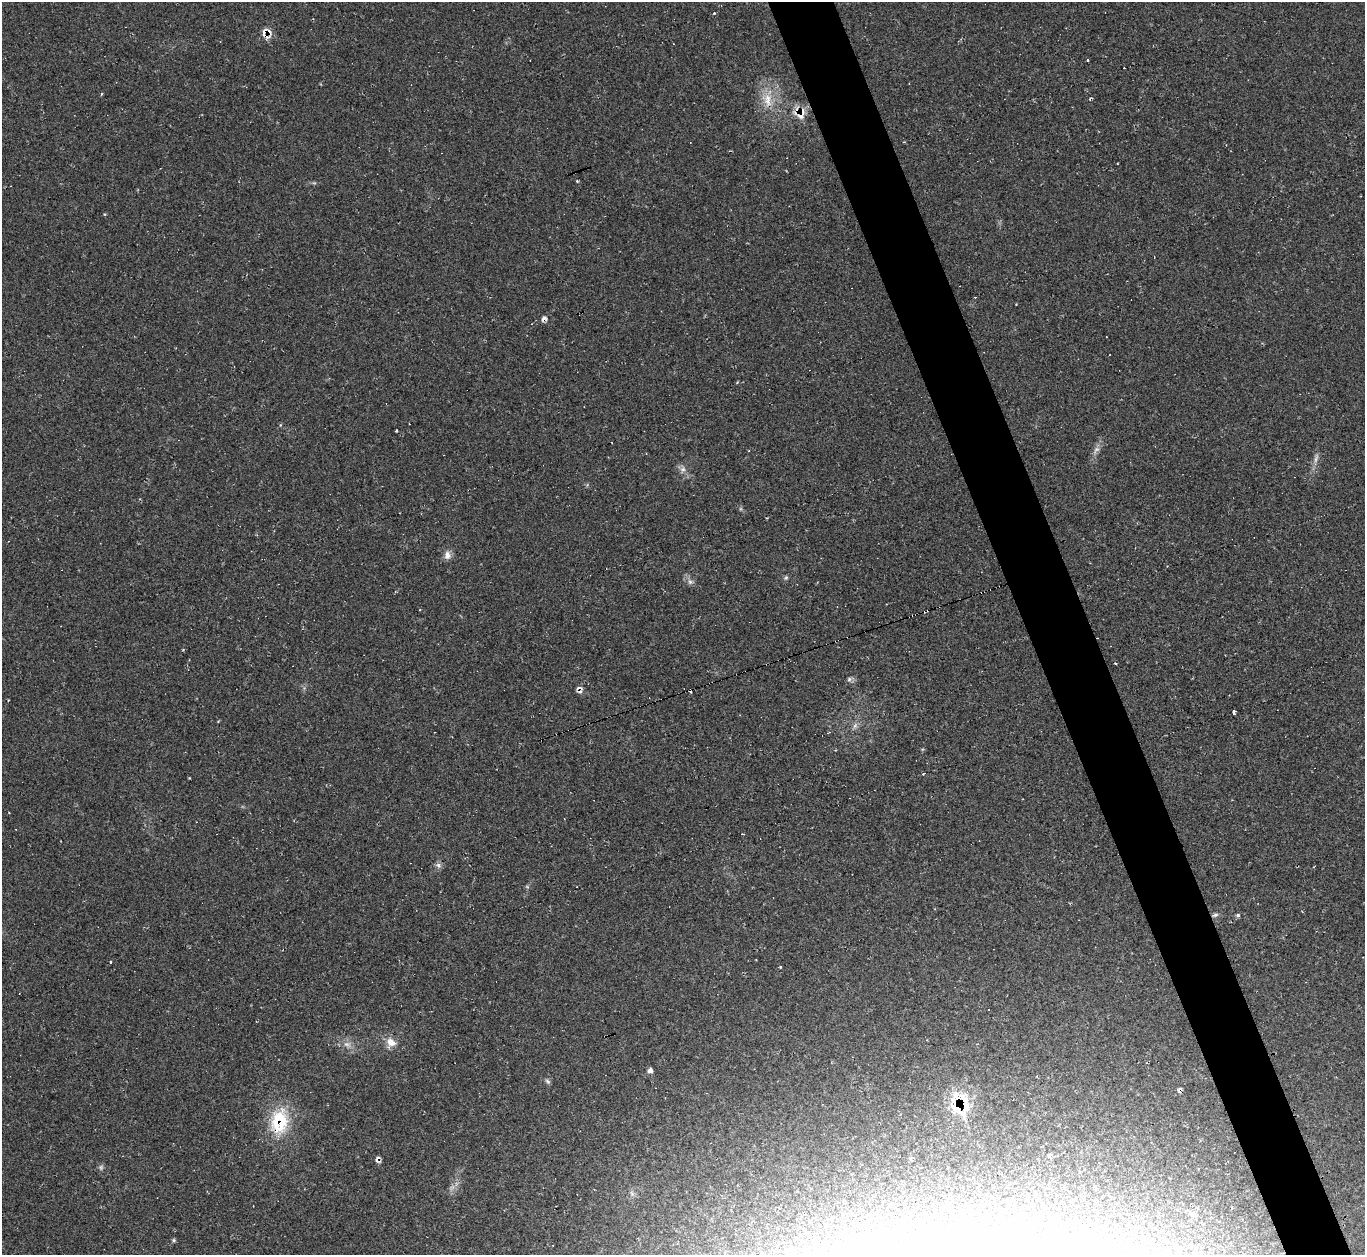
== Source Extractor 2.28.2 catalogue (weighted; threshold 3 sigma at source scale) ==
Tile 6 of 4 x 4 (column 2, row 2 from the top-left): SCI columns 1365-2727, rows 2782-4034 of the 5463 x 5446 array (HDU 1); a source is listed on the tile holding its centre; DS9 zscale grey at full resolution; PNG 1367 x 1257 px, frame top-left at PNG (2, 2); no overlay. Shown black and unused: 5% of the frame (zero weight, under 2 of 3 exposures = <1% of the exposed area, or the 3 px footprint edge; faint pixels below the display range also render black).
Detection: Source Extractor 2.28.2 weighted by HDU 2 'WHT'; one run over the whole footprint, this tile lists its part. Background 0.0604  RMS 0.0071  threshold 0.0319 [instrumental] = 3 sigma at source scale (4.5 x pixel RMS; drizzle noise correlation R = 1.50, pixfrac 1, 0.05/0.05 arcsec/px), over >= 5 px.
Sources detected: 47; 1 inside a brighter object's white glare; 9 cosmic-ray / hot-pixel residue — not listed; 2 inside a brighter listed object's ellipse — not listed separately; the other 35 listed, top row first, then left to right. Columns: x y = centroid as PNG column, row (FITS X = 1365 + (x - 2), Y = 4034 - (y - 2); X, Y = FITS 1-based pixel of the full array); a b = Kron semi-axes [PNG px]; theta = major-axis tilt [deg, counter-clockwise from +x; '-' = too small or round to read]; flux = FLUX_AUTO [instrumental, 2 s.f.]
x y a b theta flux
714 13 3 3 - 1.3
264 32 14 5 79 3.4
1088 60 3 3 - 2.4
768 100 21 10 -85 11
798 115 22 9 -37 7.3
544 319 9 5 47 2.3
1096 449 7 6 - 2
1316 459 14 4 68 2.8
683 469 8 6 -20 2.7
447 555 11 9 89 4.2
786 577 6 5 - 1.1
690 582 7 6 - 2.2
1115 663 3 3 - 0.63
849 679 7 5 46 1.5
1234 711 4 3 - 4.4
923 774 3 3 - 0.9
438 865 6 6 - 2.1
1215 915 9 4 18 1.6
1238 915 5 5 - 1.1
111 962 3 3 - 1.2
781 967 3 2 - 0.82
391 1042 13 12 - 6.6
347 1044 9 6 -19 2.9
650 1070 5 5 - 2.4
548 1081 8 5 -41 1.4
1179 1090 8 5 69 1.6
957 1106 32 13 -54 23
279 1121 33 22 82 36
1049 1156 6 4 77 1.5
377 1159 9 6 -86 2.1
101 1167 8 4 -90 1.4
632 1194 7 5 -56 1.7
1194 1214 12 4 -3 1.7
174 1240 5 4 - 1.1
986 1249 22 18 80 18
Overlapping masked pixels (flux is a lower limit): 8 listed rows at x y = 264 32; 798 115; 544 319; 1215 915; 1179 1090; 957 1106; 279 1121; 377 1159
Unlisted compact peaks at least as high as the median listed source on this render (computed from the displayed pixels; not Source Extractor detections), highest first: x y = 396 430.